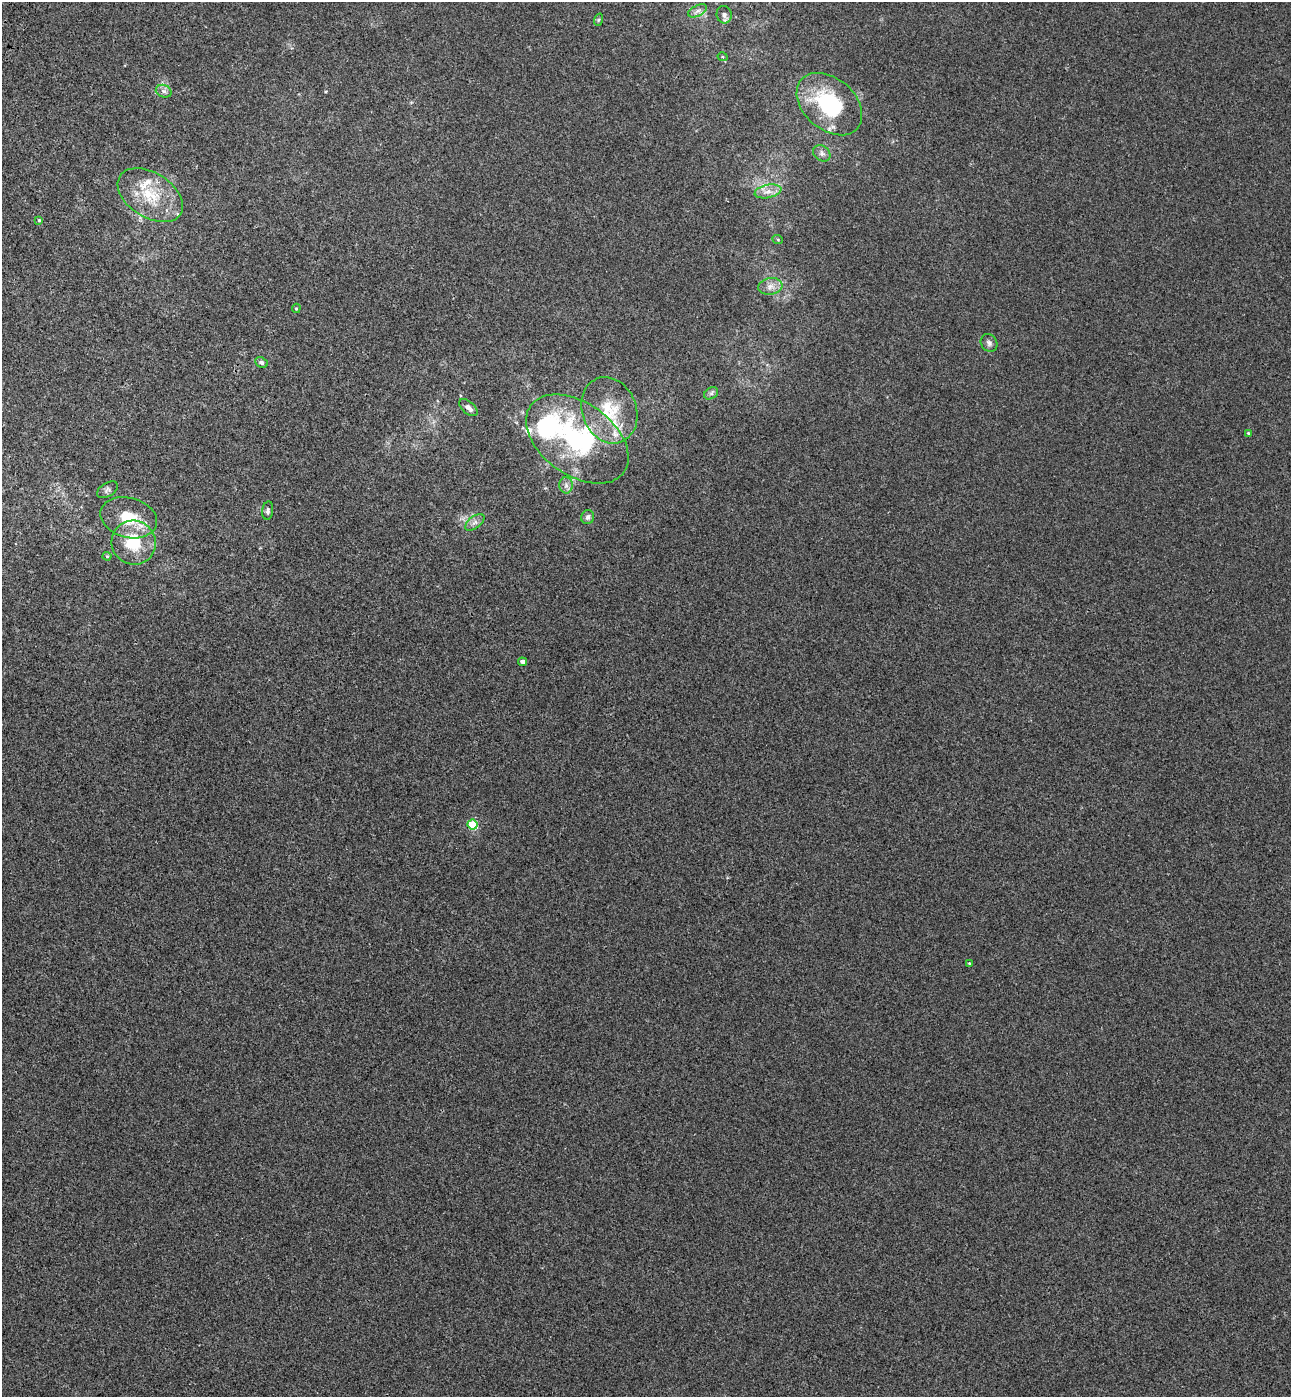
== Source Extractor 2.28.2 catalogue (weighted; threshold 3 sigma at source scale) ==
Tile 11 of 4 x 4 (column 3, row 3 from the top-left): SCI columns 2965-4253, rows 1463-2857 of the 5802 x 5712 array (HDU 1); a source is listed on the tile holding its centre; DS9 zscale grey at full resolution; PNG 1293 x 1399 px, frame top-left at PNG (2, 2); each listed source drawn as its Kron ellipse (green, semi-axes under 4 px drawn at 4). Shown black and unused: <1% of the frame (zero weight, under 3 of 4 exposures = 6% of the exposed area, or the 3 px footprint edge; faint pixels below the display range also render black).
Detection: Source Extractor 2.28.2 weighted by HDU 2 'WHT'; one run over the whole footprint, this tile lists its part. Background 5.32e-04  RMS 0.004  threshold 0.0179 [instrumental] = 3 sigma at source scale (4.5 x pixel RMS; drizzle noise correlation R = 1.50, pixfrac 1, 0.05/0.05 arcsec/px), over >= 5 px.
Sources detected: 34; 3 inside a brighter listed object's ellipse — not listed separately; the other 31 listed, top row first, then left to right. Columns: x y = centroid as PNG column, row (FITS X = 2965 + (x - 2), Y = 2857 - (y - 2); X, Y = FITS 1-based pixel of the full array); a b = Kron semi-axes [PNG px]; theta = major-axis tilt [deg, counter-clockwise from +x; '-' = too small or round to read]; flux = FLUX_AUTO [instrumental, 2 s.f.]
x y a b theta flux
697 11 10 5 27 1.4
724 15 9 7 -76 1.5
598 20 6 4 71 0.53
723 57 5 4 - 0.44
164 91 8 6 -21 1.2
829 104 37 25 -41 30
822 153 9 7 -37 1.4
768 191 13 6 12 2.6
150 195 36 22 -33 17
39 220 4 4 - 0.46
778 240 5 3 - 0.36
770 286 12 8 9 2.6
296 308 5 4 - 0.48
989 343 9 8 - 1.3
261 362 6 5 - 0.92
711 393 7 5 32 0.96
468 408 11 6 -41 1.9
609 410 34 27 -69 17
1248 433 4 3 - 0.42
577 439 57 36 -36 55
566 485 8 6 -90 1.4
107 490 11 7 32 1.2
268 511 9 5 83 0.98
588 517 7 6 - 1.1
129 518 29 20 -15 13
475 522 11 6 36 1.6
134 543 22 22 - 17
107 556 4 4 - 0.42
522 662 4 4 - 1.3
473 825 5 5 - 18
969 963 4 3 - 0.33